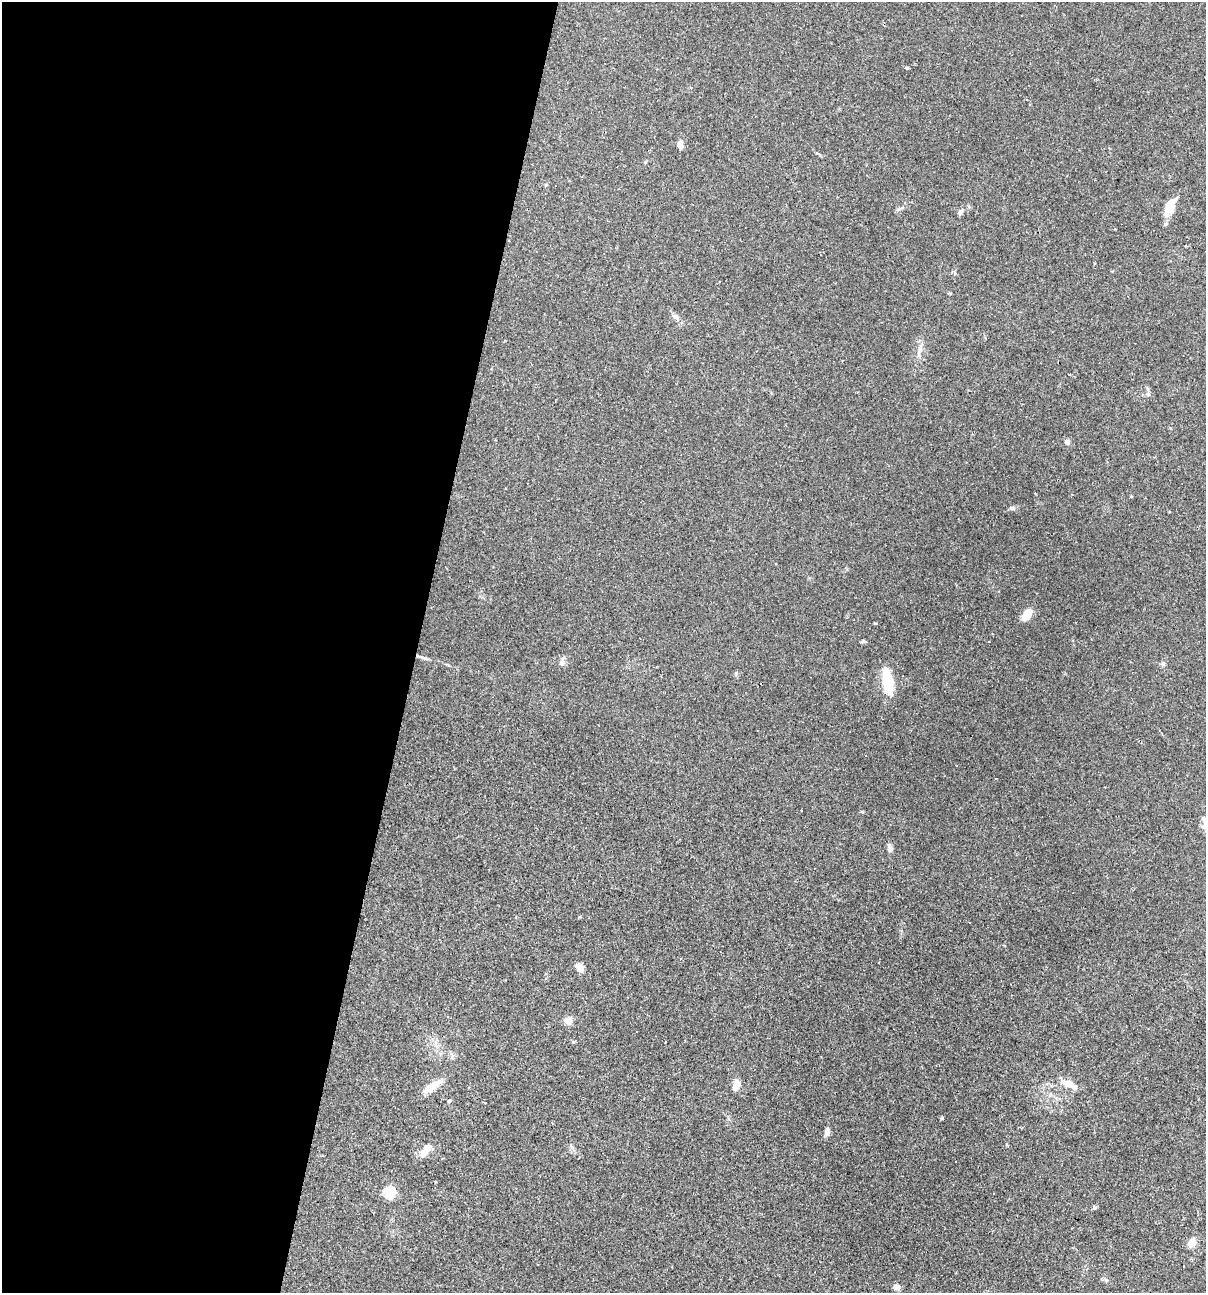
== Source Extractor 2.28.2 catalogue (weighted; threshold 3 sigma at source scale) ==
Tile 5 of 4 x 4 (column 1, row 2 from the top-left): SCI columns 248-1451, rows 2584-3874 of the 5183 x 5166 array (HDU 1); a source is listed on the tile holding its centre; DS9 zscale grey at full resolution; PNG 1208 x 1295 px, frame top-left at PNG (2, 2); no overlay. Shown black and unused: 35% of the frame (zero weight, under 2 of 3 exposures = <1% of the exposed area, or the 3 px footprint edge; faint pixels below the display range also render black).
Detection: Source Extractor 2.28.2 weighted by HDU 2 'WHT'; one run over the whole footprint, this tile lists its part. Background 0.0497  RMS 0.0052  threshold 0.0232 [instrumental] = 3 sigma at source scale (4.5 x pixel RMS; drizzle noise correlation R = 1.50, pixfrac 1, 0.05/0.05 arcsec/px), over >= 5 px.
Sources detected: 38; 3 cosmic-ray / hot-pixel residue — not listed; the other 35 listed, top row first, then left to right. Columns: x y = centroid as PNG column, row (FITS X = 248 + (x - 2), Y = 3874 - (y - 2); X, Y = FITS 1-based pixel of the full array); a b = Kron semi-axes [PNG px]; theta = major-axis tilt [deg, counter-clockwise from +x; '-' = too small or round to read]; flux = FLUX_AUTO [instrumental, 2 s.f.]
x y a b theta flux
907 68 3 3 - 2.2
680 145 11 6 -87 2.7
1170 206 22 10 69 7.7
960 212 7 5 52 1.3
720 282 3 3 - 0.88
676 317 12 6 -53 2.1
919 351 14 5 70 2.5
1069 374 2 2 - 0.49
1148 394 6 5 - 0.95
1067 442 7 6 - 1.5
1012 508 7 4 -44 0.77
1027 615 13 8 55 6.1
863 641 6 5 - 0.71
989 642 3 3 - 0.83
423 657 14 3 -14 1.4
562 663 12 7 77 1.9
1163 664 6 5 - 0.9
888 682 28 9 -81 20
761 684 2 2 - 0.55
801 811 3 3 - 1.6
1204 821 17 6 -65 2.8
890 849 8 7 - 1.6
580 967 12 8 -49 3.1
568 1020 10 8 8 3.3
1069 1084 21 8 -22 6.2
736 1085 14 8 71 3.9
430 1088 29 9 34 5.9
942 1118 5 3 - 0.55
827 1132 9 6 77 2.4
426 1150 20 9 55 4.4
389 1192 6 5 - 44
994 1193 3 2 - 0.51
1094 1207 5 3 - 0.51
1192 1242 9 7 61 4.9
897 1287 7 6 - 2.2
Isophote crosses this tile's border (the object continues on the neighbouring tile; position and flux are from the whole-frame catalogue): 1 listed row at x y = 1204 821
Unlisted compact peaks at least as high as the median listed source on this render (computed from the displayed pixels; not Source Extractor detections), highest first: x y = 875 623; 1106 1280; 579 917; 736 673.